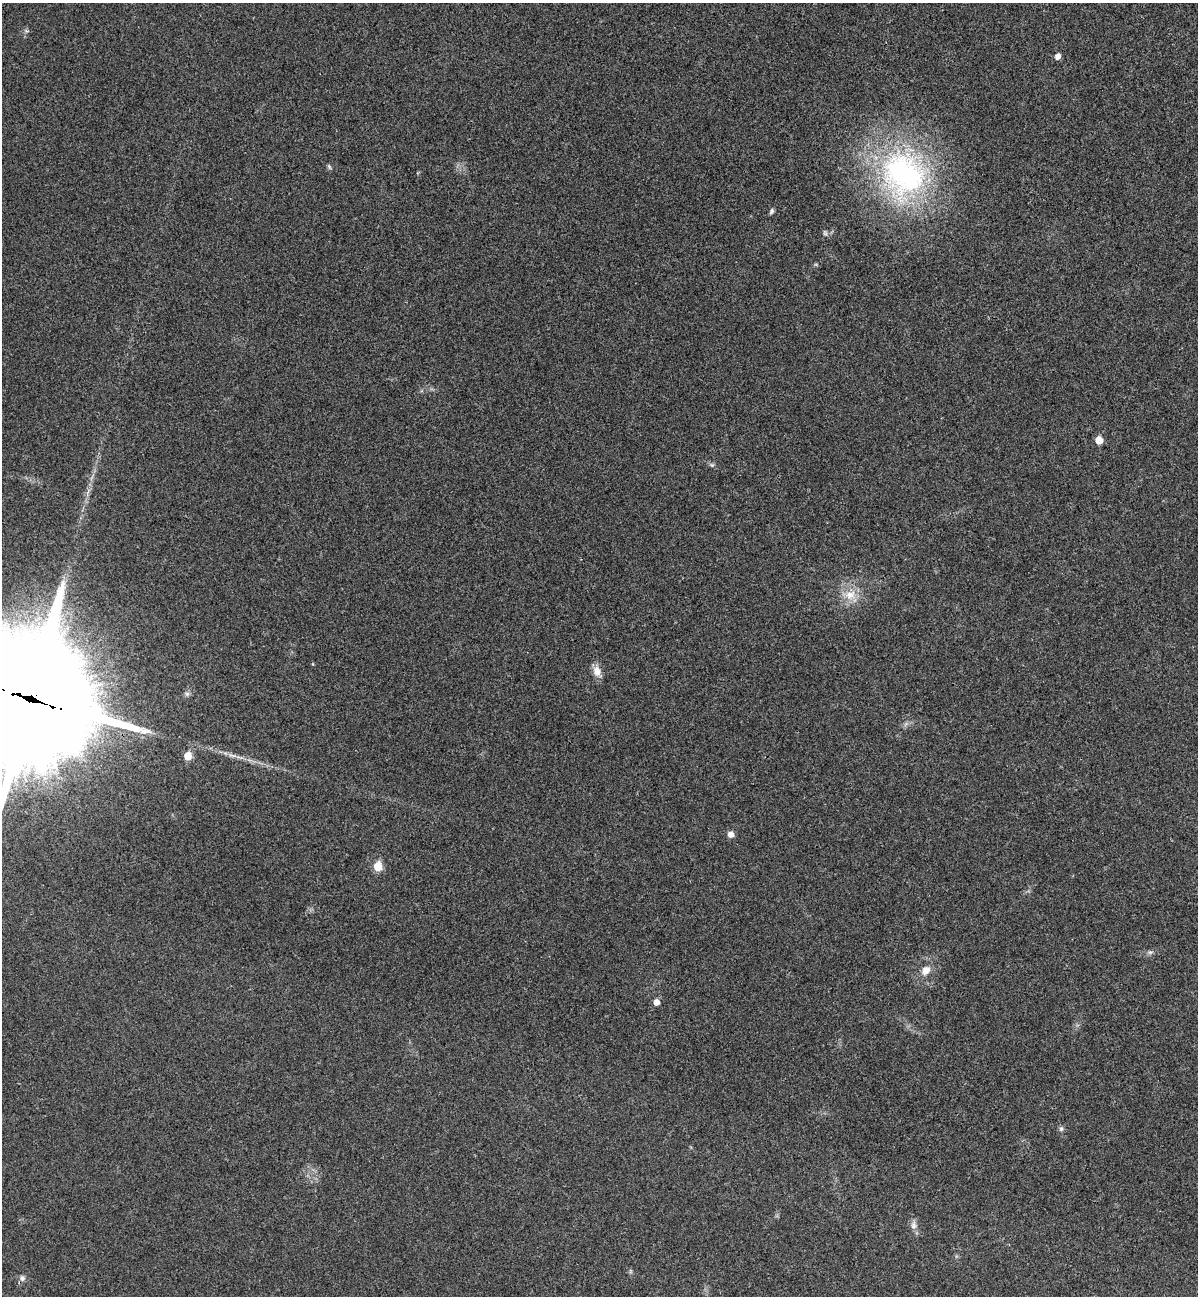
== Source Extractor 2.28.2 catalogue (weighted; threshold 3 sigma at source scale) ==
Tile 6 of 4 x 4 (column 2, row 2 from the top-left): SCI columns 1379-2574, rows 2613-3906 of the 5273 x 5220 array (HDU 1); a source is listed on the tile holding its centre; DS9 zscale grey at full resolution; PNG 1200 x 1298 px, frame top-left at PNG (2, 3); no overlay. Shown black and unused: <1% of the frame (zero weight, under 3 of 4 exposures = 6% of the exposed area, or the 3 px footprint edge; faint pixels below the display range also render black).
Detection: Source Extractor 2.28.2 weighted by HDU 2 'WHT'; one run over the whole footprint, this tile lists its part. Background 0.0825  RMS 0.0079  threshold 0.0356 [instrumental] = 3 sigma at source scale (4.5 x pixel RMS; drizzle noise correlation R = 1.50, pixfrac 1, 0.05/0.05 arcsec/px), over >= 5 px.
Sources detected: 22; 1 too faint to see at this stretch — not listed; the other 21 listed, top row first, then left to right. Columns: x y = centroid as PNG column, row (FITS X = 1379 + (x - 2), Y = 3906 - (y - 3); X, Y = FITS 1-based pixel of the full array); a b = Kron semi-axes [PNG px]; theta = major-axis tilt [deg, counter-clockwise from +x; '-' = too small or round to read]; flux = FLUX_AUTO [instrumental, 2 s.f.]
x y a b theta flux
1057 56 5 5 - 5
329 167 7 4 -65 1.3
904 174 70 61 -51 200
772 211 6 5 - 1.9
1099 440 5 5 - 12
712 465 6 5 - 1.5
850 595 17 14 7 13
313 664 5 3 - 0.69
597 671 13 9 -76 7.5
187 694 7 6 - 2
30 698 49 39 -21 34000
232 755 12 4 -9 3.1
188 756 6 5 - 15
731 834 6 5 - 5.6
378 866 6 5 - 23
1150 952 7 5 40 1.7
926 970 12 9 52 7
656 1002 5 5 - 5.7
1061 1129 7 5 73 1.9
913 1225 12 8 89 4
22 1278 8 7 - 2.6
Overlapping masked pixels (flux is a lower limit): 1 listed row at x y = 30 698
Isophote crosses this tile's border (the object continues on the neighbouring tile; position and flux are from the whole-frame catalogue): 1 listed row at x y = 30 698